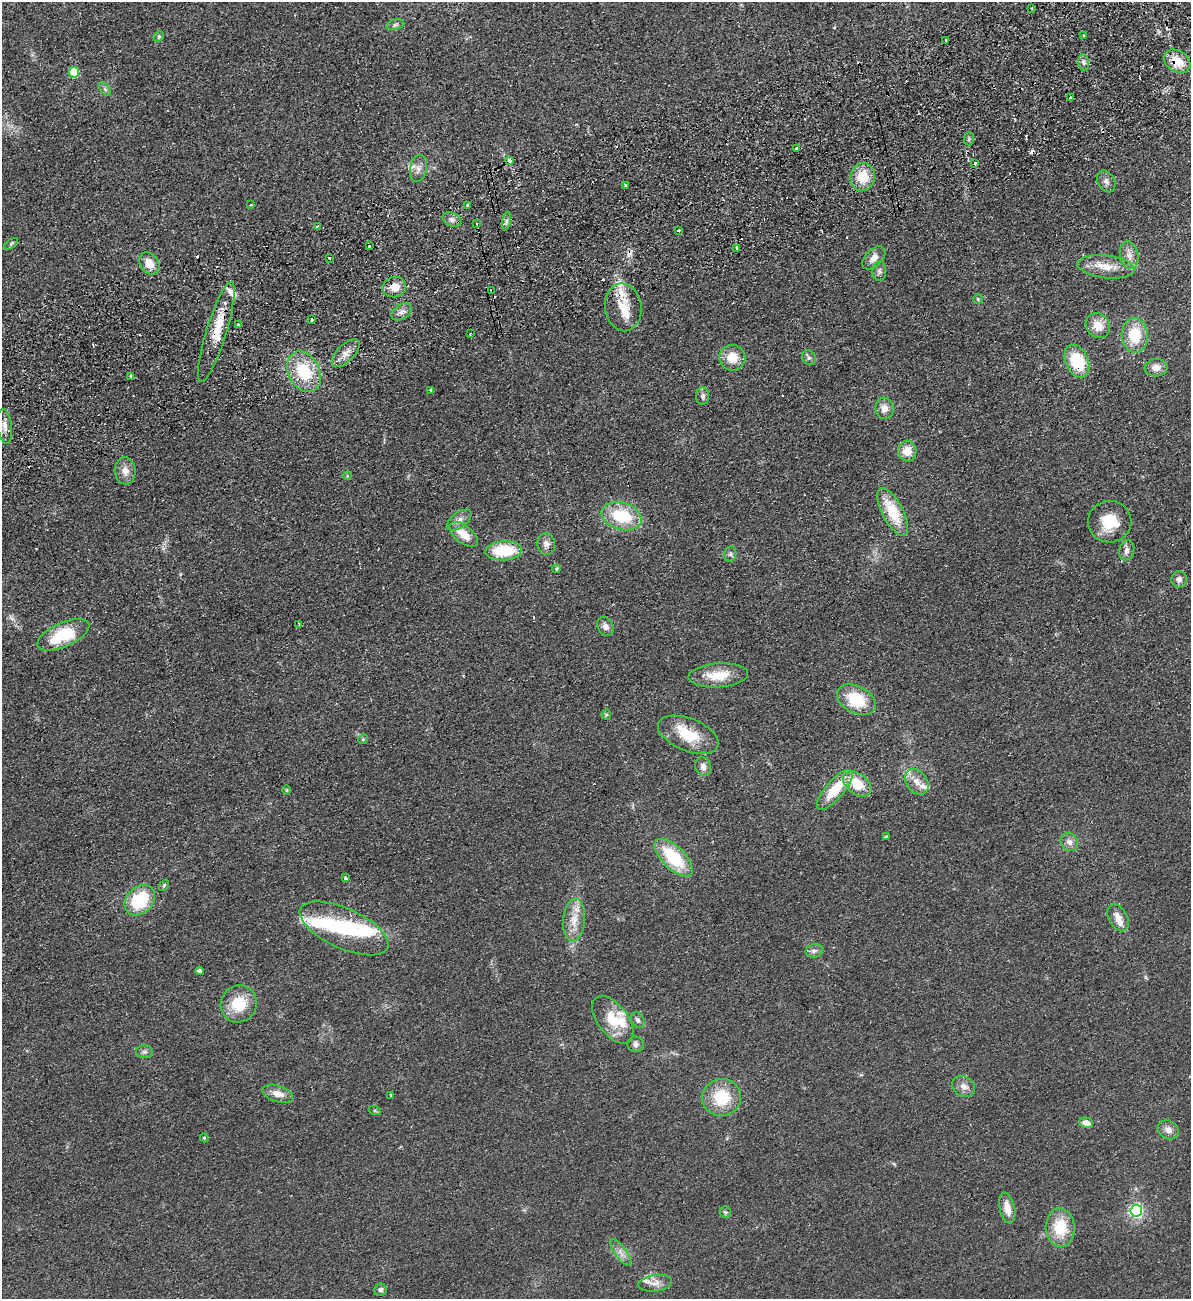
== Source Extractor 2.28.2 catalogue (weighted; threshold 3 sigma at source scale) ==
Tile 10 of 4 x 4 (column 2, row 3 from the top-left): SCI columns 1355-2543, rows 1353-2649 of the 5207 x 5300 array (HDU 1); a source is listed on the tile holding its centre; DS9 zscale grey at full resolution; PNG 1193 x 1301 px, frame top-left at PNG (2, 2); each listed source drawn as its Kron ellipse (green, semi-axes under 4 px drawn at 4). Shown black and unused: <1% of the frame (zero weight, under 2 of 3 exposures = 3% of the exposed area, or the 3 px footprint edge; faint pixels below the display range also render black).
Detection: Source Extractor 2.28.2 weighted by HDU 2 'WHT'; one run over the whole footprint, this tile lists its part. Background 0.0587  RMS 0.009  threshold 0.0405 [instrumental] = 3 sigma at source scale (4.5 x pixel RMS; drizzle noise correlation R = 1.50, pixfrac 1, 0.05/0.05 arcsec/px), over >= 5 px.
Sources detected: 140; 2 inside a brighter object's white glare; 11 cosmic-ray / hot-pixel residue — neither listed nor drawn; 13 inside a brighter listed object's ellipse — not listed separately; the other 114 listed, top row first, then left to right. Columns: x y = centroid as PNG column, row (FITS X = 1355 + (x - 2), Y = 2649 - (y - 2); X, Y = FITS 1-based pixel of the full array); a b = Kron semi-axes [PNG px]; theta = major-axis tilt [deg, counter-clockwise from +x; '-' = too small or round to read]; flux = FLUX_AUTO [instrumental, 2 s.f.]
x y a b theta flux
1032 8 3 2 - 0.81
395 25 9 5 14 2.3
159 36 6 4 45 1.3
1084 36 3 3 - 2.6
946 40 3 2 - 1.8
1177 61 14 10 -33 18
1084 63 8 5 -84 2.8
74 72 5 5 - 45
105 89 8 4 -54 1.9
1070 98 3 3 - 3
969 139 7 5 90 1.6
797 148 4 3 - 5.6
510 161 3 3 - 22
975 163 3 3 - 3.6
418 168 13 8 78 5.4
863 177 14 12 81 22
1106 181 11 8 -59 4.2
625 185 4 3 - 3.8
250 205 3 3 - 1.5
467 205 3 3 - 2.8
452 220 10 6 -25 3.4
506 221 9 4 79 2.2
477 224 3 3 - 2
317 226 3 3 - 2.9
678 231 3 3 - 3
11 244 8 4 36 1.4
369 246 3 2 - 2
737 249 3 3 - 9.3
1129 255 14 9 -78 6.6
329 258 3 2 - 2.6
874 258 14 8 45 7
149 263 12 9 -54 11
1106 267 28 11 -6 15
879 271 10 7 89 3
394 287 12 10 9 9.9
492 290 4 3 - 3.5
978 299 5 4 - 1.1
623 307 24 18 -82 21
402 312 11 7 33 4.5
312 320 3 3 - 1.5
238 325 3 3 - 3.8
1098 326 13 11 -48 13
216 332 52 10 73 25
470 334 3 2 - 0.76
1135 335 17 13 -88 30
346 353 18 8 46 7.6
732 358 13 12 - 16
809 358 8 6 -54 2.6
1077 361 17 11 -66 42
1156 368 11 9 4 7.4
304 372 21 15 -61 40
131 376 4 3 - 15
431 390 3 3 - 1.7
703 396 9 6 86 2.9
884 408 10 9 - 7.1
5 426 17 7 -83 5.5
907 451 10 9 - 12
125 471 14 10 -84 7.8
347 476 4 3 - 0.73
893 512 26 10 -62 31
622 516 21 13 -16 42
459 520 14 7 36 5.6
1110 522 21 21 - 25
464 534 17 8 -38 15
546 544 11 9 -81 5.7
1127 550 10 7 77 3.9
504 551 18 9 3 40
730 554 8 6 80 2.3
556 569 4 3 - 1.5
1179 579 8 7 - 4.4
299 624 3 2 - 0.94
605 626 10 7 -60 4.6
63 635 28 12 24 44
718 675 30 12 4 22
856 700 21 13 -28 36
606 715 5 4 - 1.1
688 735 32 16 -22 29
363 739 5 4 - 1
703 767 9 8 - 4.4
917 782 14 10 -54 8.7
857 784 16 10 -37 24
287 790 5 3 - 0.74
835 790 25 9 49 29
886 837 3 3 - 4.2
1069 842 9 8 - 4.8
674 858 24 11 -44 45
345 878 3 3 - 2.7
164 885 6 4 54 1.2
140 900 17 13 44 45
1118 918 14 9 -62 7.9
574 920 21 11 85 14
344 928 48 20 -24 60
814 951 9 6 12 3.4
200 971 4 4 - 4.4
239 1004 19 18 - 27
613 1020 28 15 -52 23
638 1020 8 6 -56 2.9
636 1044 8 7 - 3.4
144 1052 8 6 -1 2.7
964 1086 12 9 -33 5.8
278 1094 16 8 -17 7.9
391 1095 3 3 - 1.3
722 1098 19 18 - 34
375 1111 6 4 -19 1.2
1086 1123 7 5 -16 6.7
1168 1130 11 9 -28 6.1
204 1138 4 3 - 1
1007 1208 16 7 -77 11
1136 1211 6 6 - 180
725 1212 6 5 - 1.4
1060 1227 19 14 -86 30
621 1252 16 5 -56 5.2
655 1283 17 8 8 6.7
380 1290 6 6 - 2.3
Overlapping masked pixels (flux is a lower limit): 7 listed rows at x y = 1177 61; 394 287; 492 290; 623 307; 216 332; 1077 361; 304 372